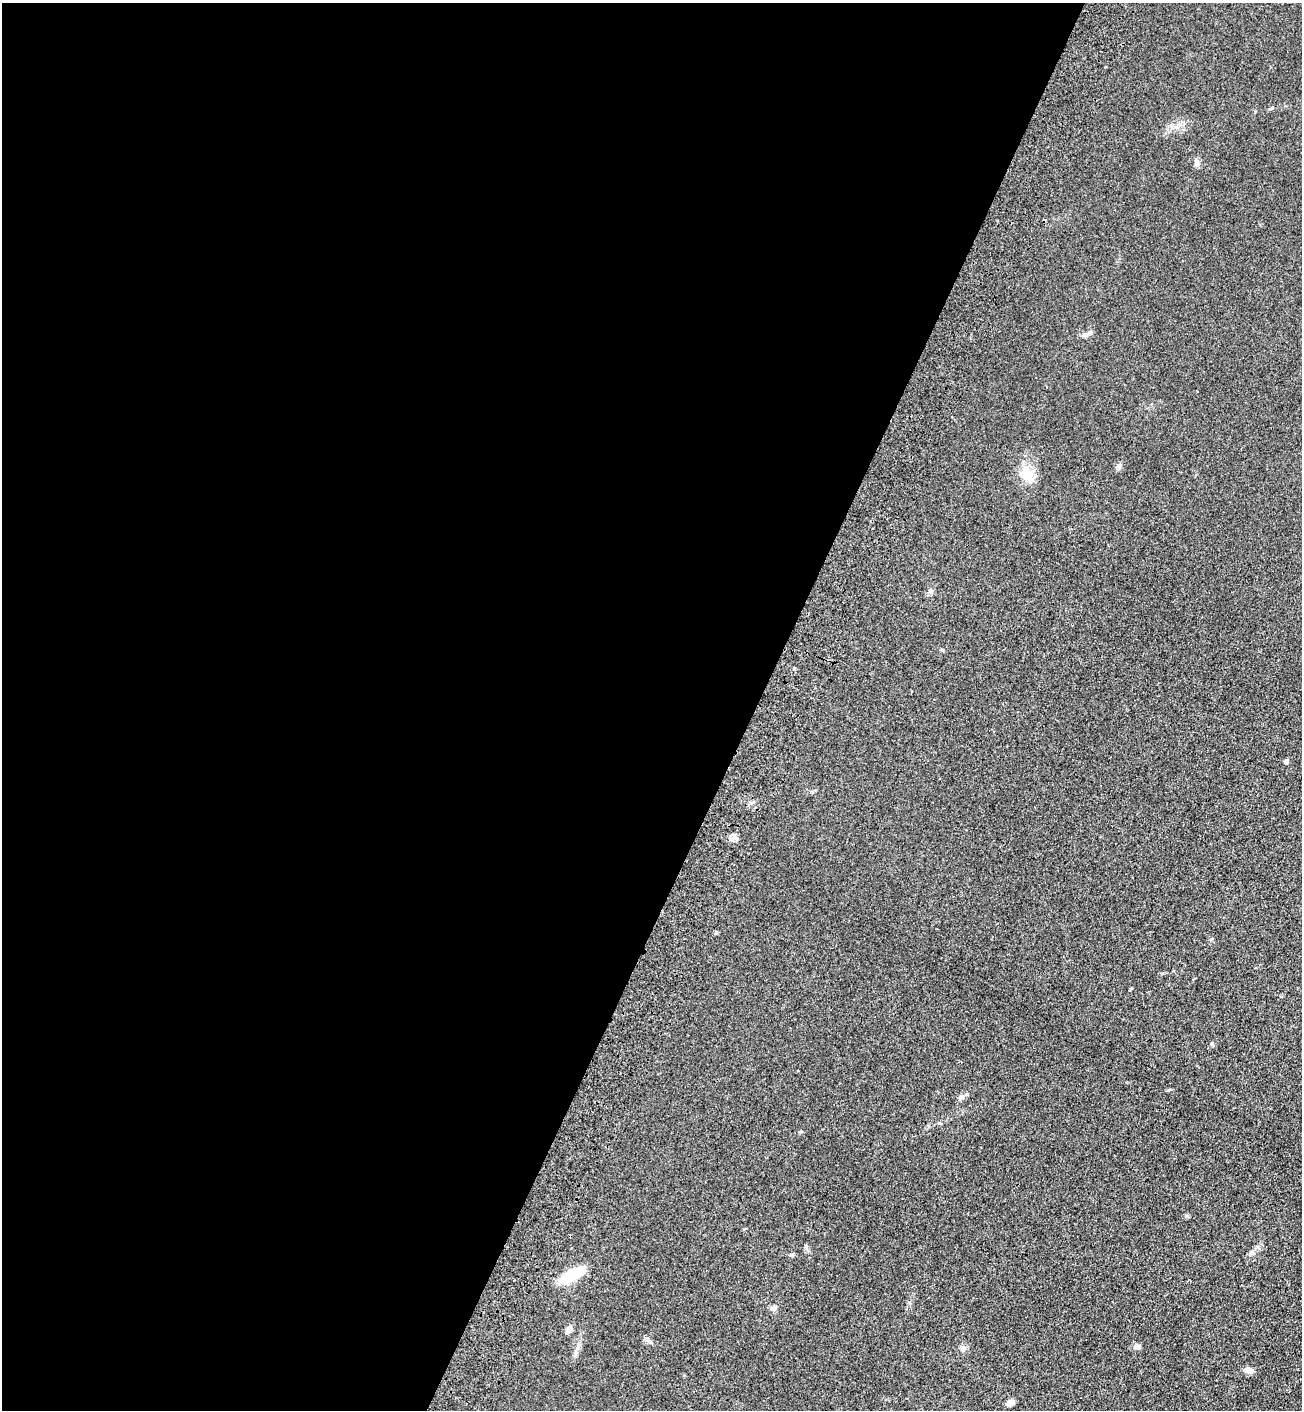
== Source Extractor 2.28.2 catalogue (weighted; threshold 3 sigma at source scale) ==
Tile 5 of 4 x 4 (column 1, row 2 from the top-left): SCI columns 256-1555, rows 2879-4286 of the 5841 x 5757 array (HDU 1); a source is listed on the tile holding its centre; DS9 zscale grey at full resolution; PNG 1304 x 1412 px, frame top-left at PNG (2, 3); no overlay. Shown black and unused: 58% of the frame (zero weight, under 3 of 4 exposures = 6% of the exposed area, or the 3 px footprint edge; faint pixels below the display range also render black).
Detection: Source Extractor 2.28.2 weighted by HDU 2 'WHT'; one run over the whole footprint, this tile lists its part. Background 0.119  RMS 0.0089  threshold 0.0402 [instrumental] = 3 sigma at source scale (4.5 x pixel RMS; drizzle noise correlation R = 1.50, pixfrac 1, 0.05/0.05 arcsec/px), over >= 5 px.
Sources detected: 19; all 19 listed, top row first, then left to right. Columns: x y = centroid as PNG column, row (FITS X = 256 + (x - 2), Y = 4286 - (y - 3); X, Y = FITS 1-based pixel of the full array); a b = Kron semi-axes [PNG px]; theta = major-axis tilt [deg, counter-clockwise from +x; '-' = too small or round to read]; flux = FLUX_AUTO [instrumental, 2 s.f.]
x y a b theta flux
1196 162 10 6 -81 2.9
1090 332 8 6 44 2.9
1119 467 8 5 71 1.9
1028 474 21 14 -59 14
930 591 7 5 76 2.2
794 668 5 3 - 0.87
1286 761 4 4 - 2.8
716 933 5 4 - 1.3
967 1094 5 4 - 1.1
961 1097 8 7 - 2.5
1251 1253 8 6 34 2.5
792 1255 6 4 -11 1.3
572 1275 29 10 27 32
773 1309 8 6 -49 2.4
569 1329 10 6 57 4.2
1137 1347 8 6 6 3.1
963 1348 9 7 15 2.9
1248 1370 9 8 - 4.5
1009 1403 12 6 26 3.7
Unlisted compact peaks at least as high as the median listed source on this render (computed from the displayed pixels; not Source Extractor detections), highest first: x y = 1168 1090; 1212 1044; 578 1347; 806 1246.